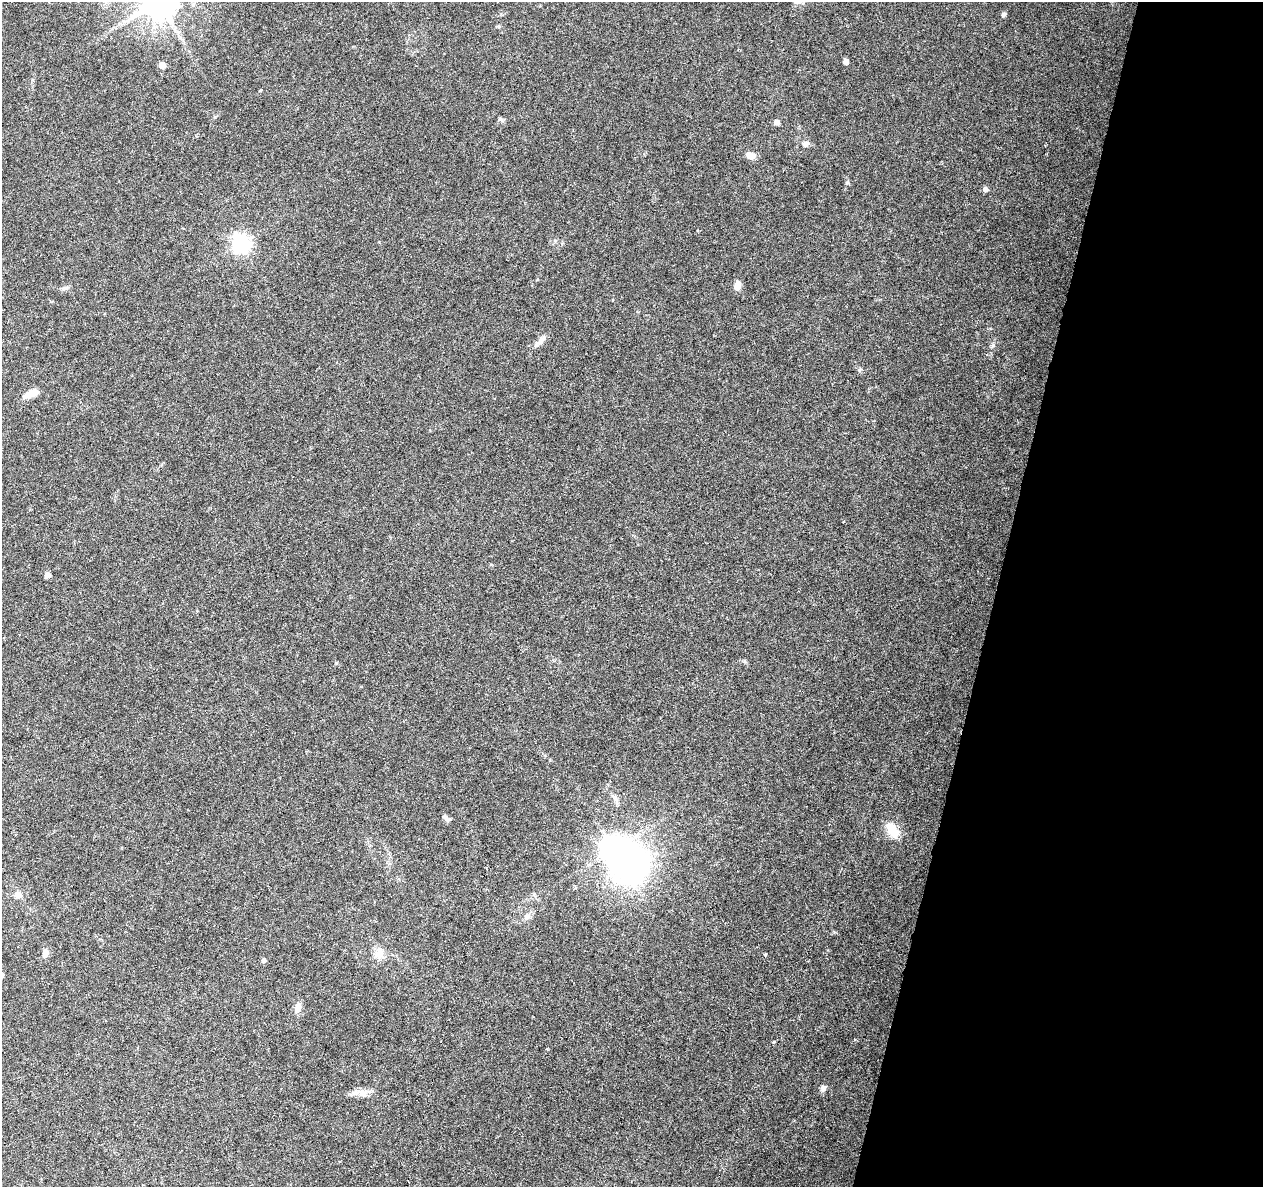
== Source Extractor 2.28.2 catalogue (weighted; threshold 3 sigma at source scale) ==
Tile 8 of 4 x 4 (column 4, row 2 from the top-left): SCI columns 3785-5045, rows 2595-3779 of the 5053 x 5249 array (HDU 1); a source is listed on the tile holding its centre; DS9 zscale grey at full resolution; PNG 1265 x 1189 px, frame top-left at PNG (2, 2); no overlay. Shown black and unused: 21% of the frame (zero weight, under 3 of 6 exposures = <1% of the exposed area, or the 3 px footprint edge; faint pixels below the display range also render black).
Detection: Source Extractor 2.28.2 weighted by HDU 2 'WHT'; one run over the whole footprint, this tile lists its part. Background 0.0918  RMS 0.0031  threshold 0.0126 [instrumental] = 3 sigma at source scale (4.09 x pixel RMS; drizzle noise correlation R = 1.36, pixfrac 0.8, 0.0396/0.0396 arcsec/px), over >= 5 px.
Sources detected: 28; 1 inside a brighter object's white glare — not listed; the other 27 listed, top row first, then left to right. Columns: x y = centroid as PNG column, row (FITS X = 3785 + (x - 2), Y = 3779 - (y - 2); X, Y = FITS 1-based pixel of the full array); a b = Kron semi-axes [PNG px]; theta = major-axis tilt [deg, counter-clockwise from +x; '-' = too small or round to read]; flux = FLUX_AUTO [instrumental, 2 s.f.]
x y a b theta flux
1004 14 7 5 33 0.51
846 62 5 5 - 1.8
162 65 6 5 - 2.3
777 122 5 5 - 1.5
805 144 8 7 - 1.1
751 155 10 7 -8 2
847 183 6 4 0 0.36
985 189 5 5 - 1.3
240 243 7 7 - 120
738 285 9 6 84 3.1
65 288 12 4 15 0.7
541 340 16 6 48 1.6
993 345 7 4 71 0.49
31 394 19 8 24 2.9
47 575 5 5 - 1.7
445 817 8 6 -47 0.82
892 830 19 11 -54 5.2
614 849 8 8 - 300
18 894 11 9 -24 1.7
527 917 9 7 61 1.3
45 953 12 8 79 1.4
379 953 14 12 -90 3
765 954 3 3 - 0.42
264 960 5 5 - 0.89
298 1008 12 8 87 1.9
823 1088 8 6 79 1
361 1092 12 11 - 2.1
Unlisted compact peaks at least as high as the median listed source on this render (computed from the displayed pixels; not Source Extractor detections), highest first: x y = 744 661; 834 932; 336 663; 860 369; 500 119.